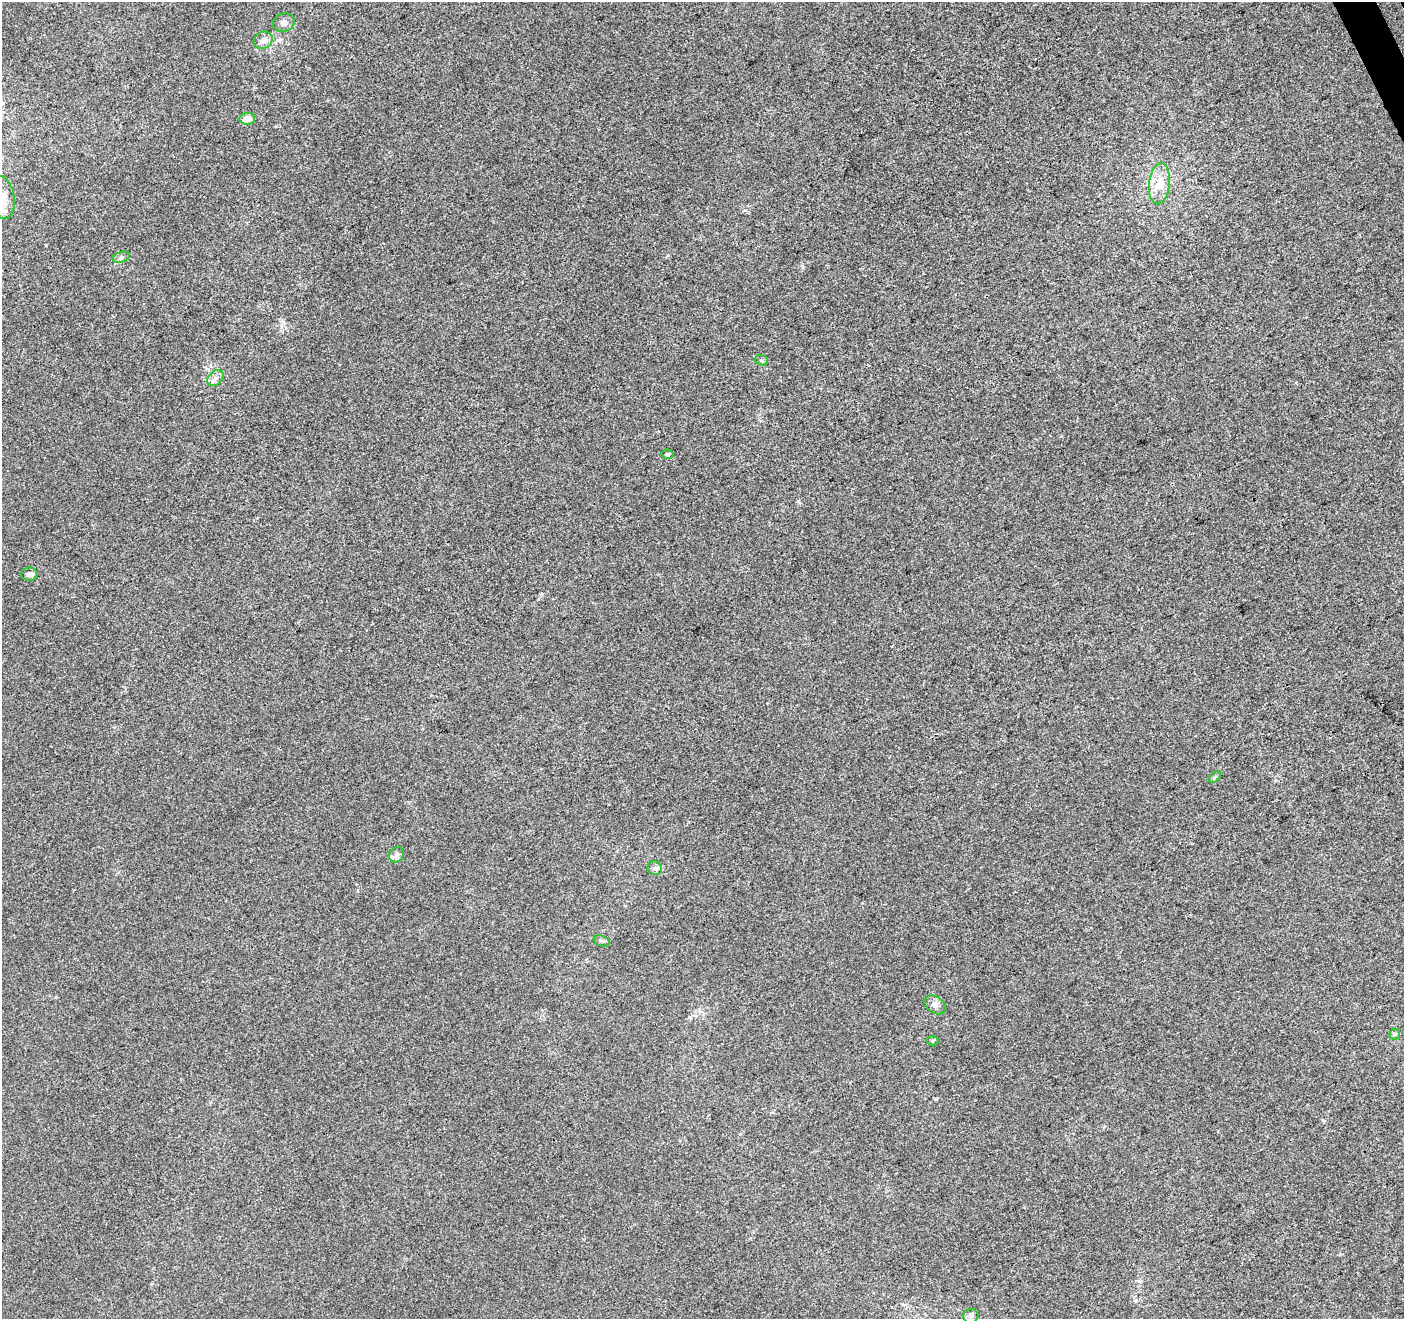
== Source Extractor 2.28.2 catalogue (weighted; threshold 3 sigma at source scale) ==
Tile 10 of 4 x 4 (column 2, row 3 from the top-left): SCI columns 1459-2860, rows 1488-2804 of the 5718 x 5551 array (HDU 1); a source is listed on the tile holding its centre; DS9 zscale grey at full resolution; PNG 1406 x 1321 px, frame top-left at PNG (2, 2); each listed source drawn as its Kron ellipse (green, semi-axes under 4 px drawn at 4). Shown black and unused: <1% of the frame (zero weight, under 3 of 4 exposures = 5% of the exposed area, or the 3 px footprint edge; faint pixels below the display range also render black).
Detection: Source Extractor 2.28.2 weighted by HDU 2 'WHT'; one run over the whole footprint, this tile lists its part. Background -5.36e-04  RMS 0.0047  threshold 0.021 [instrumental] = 3 sigma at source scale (4.5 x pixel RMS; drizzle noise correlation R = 1.50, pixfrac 1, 0.0396/0.0396 arcsec/px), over >= 5 px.
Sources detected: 20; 1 cosmic-ray / hot-pixel residue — neither listed nor drawn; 1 inside a brighter listed object's ellipse — not listed separately; the other 18 listed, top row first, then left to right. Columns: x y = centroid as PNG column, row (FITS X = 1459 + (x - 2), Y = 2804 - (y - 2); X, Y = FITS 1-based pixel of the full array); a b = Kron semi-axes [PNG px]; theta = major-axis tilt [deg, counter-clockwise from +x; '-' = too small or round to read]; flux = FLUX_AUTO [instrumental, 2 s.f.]
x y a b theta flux
284 23 11 9 20 2.1
263 40 10 8 30 2.8
247 119 8 6 7 4
1159 184 21 10 84 6.8
3 198 21 11 -80 7.1
121 257 9 5 20 1.2
762 360 6 5 - 0.77
215 378 9 6 43 2.1
667 454 6 4 -12 0.73
29 574 8 6 0 1.7
1215 777 7 4 45 0.76
396 855 8 7 - 1.5
655 868 7 6 - 1.3
602 941 8 5 -18 0.97
935 1005 11 8 -39 2.2
1395 1034 5 5 - 0.73
933 1041 6 4 4 0.65
971 1316 7 7 - 1.8
Isophote crosses this tile's border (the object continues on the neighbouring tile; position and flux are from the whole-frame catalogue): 1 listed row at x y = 3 198
Unlisted compact peaks at least as high as the median listed source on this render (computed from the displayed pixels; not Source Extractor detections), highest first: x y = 936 1099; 46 245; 802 266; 745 210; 1323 1120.